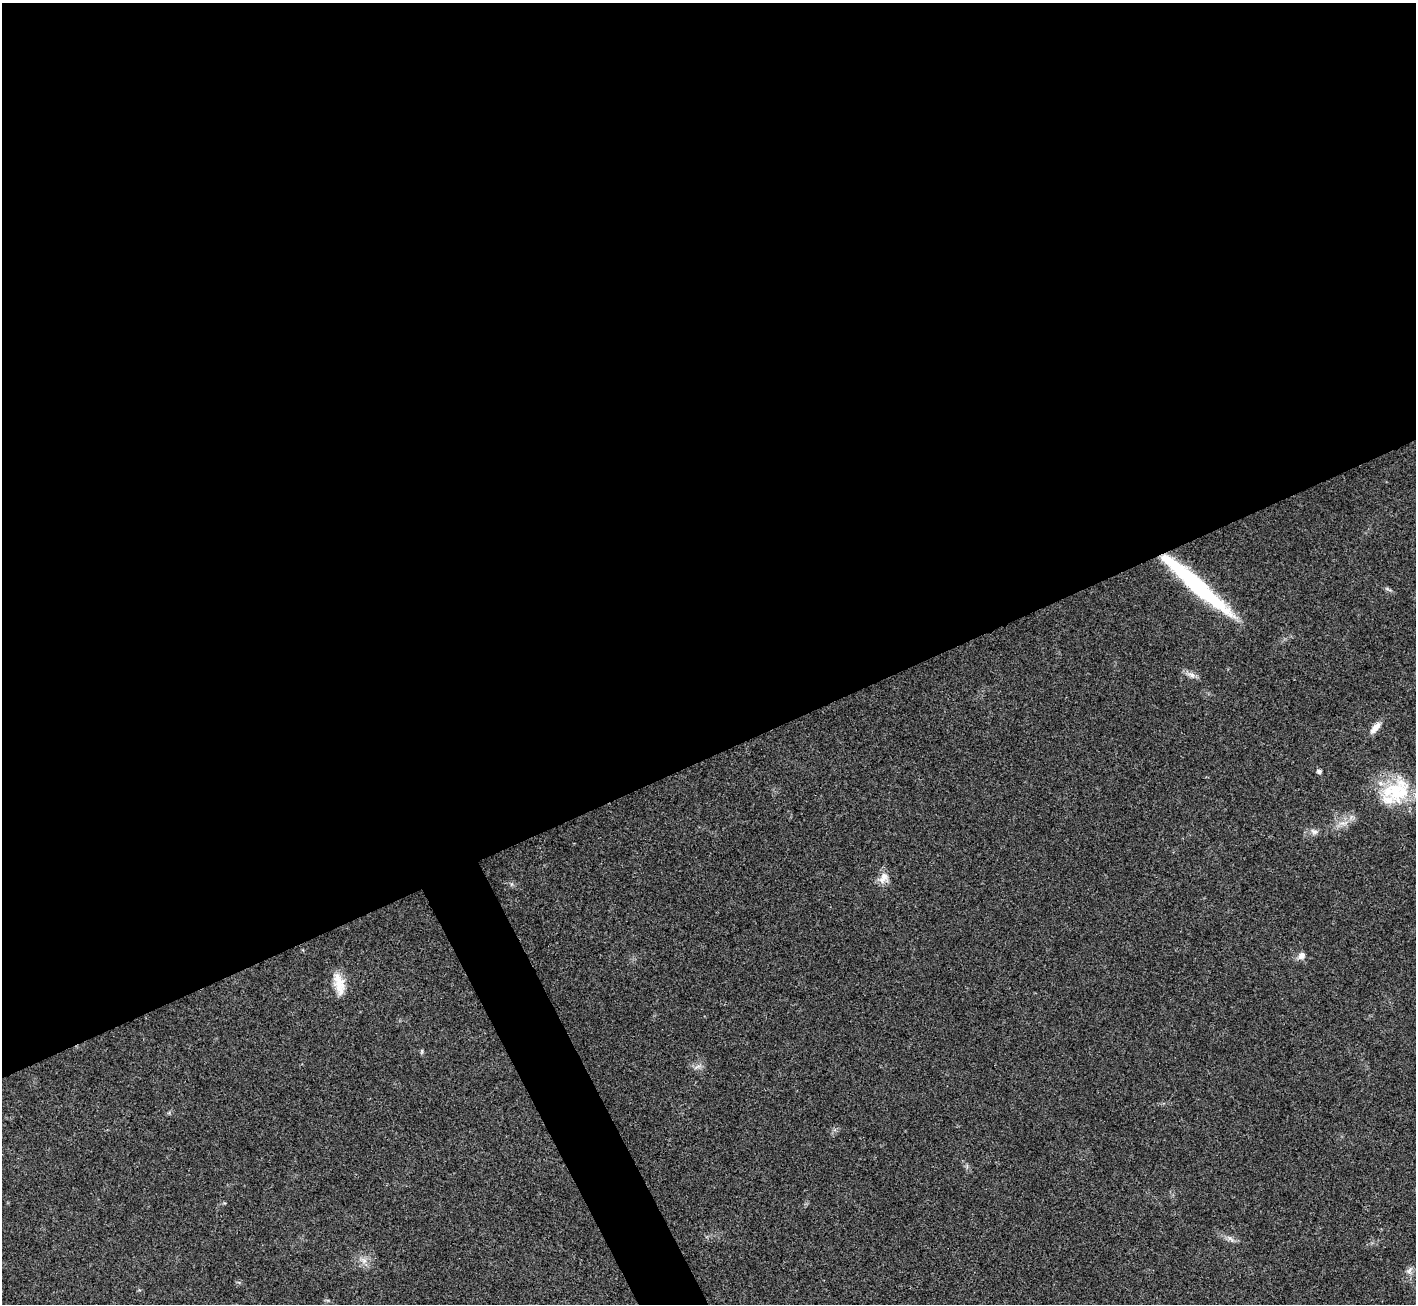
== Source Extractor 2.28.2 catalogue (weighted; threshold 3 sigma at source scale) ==
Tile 2 of 4 x 4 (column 2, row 1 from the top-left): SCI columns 1419-2832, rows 4193-5494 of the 5661 x 5651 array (HDU 1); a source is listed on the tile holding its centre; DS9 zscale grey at full resolution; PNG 1418 x 1306 px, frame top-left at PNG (2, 3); no overlay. Shown black and unused: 60% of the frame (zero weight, under 3 of 4 exposures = <1% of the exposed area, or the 3 px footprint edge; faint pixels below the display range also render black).
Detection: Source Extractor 2.28.2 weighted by HDU 2 'WHT'; one run over the whole footprint, this tile lists its part. Background 0.0216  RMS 0.0044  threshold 0.0196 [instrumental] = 3 sigma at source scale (4.5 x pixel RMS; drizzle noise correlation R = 1.50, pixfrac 1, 0.05/0.05 arcsec/px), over >= 5 px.
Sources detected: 13; all 13 listed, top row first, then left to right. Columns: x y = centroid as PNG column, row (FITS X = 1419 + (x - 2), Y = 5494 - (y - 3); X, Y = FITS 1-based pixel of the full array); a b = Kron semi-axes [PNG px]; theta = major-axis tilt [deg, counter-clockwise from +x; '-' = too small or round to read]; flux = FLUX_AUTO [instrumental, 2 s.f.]
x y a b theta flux
1196 585 89 12 -41 56
1191 675 12 5 -27 2
1375 728 17 7 49 3.6
1319 771 4 4 - 1.4
1395 792 35 28 54 26
1343 823 9 4 -5 1.4
1314 832 11 7 -24 1.7
884 876 13 11 -71 3.5
1301 956 9 8 - 2.3
339 983 30 11 -76 7.4
422 1051 6 4 89 0.6
364 1260 7 5 -1 1.4
1409 1271 10 7 47 1.7
Overlapping masked pixels (flux is a lower limit): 1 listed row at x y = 1196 585